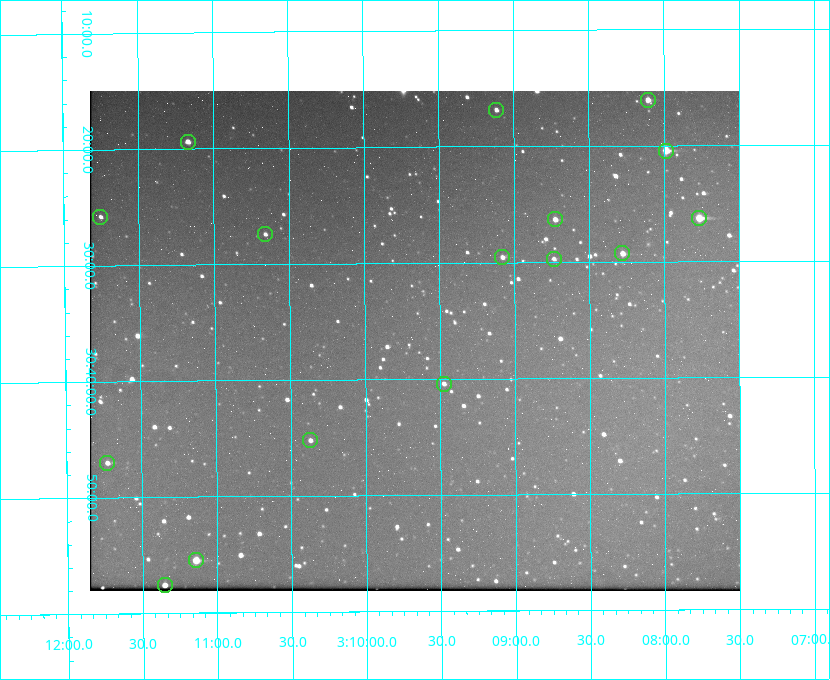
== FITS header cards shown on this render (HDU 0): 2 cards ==
NAXIS1  =                  650 / Width of table row in bytes
NAXIS2  =                  500 / Number of rows in table

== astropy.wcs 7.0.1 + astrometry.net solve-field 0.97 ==
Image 650 x 500 px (HDU 0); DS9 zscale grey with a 90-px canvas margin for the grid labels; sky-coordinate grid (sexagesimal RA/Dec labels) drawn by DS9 from the SOLVED WCS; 16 Tycho-2 reference stars matched to detected sources circled (green)
Header WCS: none
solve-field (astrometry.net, Tycho-2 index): SOLVED blind (the file carries no WCS)
Solved WCS: RA---TAN-SIP/DEC--TAN-SIP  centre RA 03:09:40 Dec +30:37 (47.42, +30.61 deg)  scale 5.17 arcsec/px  FOV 56.0' x 43.1'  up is -180 deg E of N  parity flipped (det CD > 0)
(file carries no celestial WCS; the grid is the blind solution)
Tycho-2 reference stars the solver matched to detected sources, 16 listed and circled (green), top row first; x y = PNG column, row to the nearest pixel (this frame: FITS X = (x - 90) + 1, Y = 500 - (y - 91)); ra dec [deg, ICRS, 3 dp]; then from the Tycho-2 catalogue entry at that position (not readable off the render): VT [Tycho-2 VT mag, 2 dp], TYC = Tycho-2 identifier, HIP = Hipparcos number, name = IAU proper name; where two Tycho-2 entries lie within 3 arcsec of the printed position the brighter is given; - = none
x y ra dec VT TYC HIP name
648 100 47.027 +30.268 10.45 2339-1565-1 - -
496 110 47.279 +30.281 11.50 2340-853-1 - -
188 142 47.792 +30.323 11.52 2340-1736-1 - -
666 151 46.997 +30.341 9.26 2339-1426-1 - -
100 217 47.939 +30.430 12.78 2340-1376-1 - -
699 218 46.942 +30.437 9.50 2339-1638-1 - -
555 219 47.182 +30.439 11.33 2339-1340-1 - -
265 234 47.665 +30.457 11.70 2340-1064-1 - -
622 253 47.070 +30.488 10.91 2339-1082-1 - -
502 257 47.270 +30.492 11.72 2340-1534-1 - -
554 259 47.184 +30.495 11.78 2339-1503-1 - -
444 384 47.369 +30.674 11.68 2340-1714-1 - -
310 440 47.592 +30.753 11.61 2340-1087-1 - -
107 463 47.932 +30.783 11.54 2340-1498-1 - -
196 560 47.785 +30.924 10.11 2340-1700-1 - -
165 585 47.838 +30.960 11.41 2340-1051-1 - -